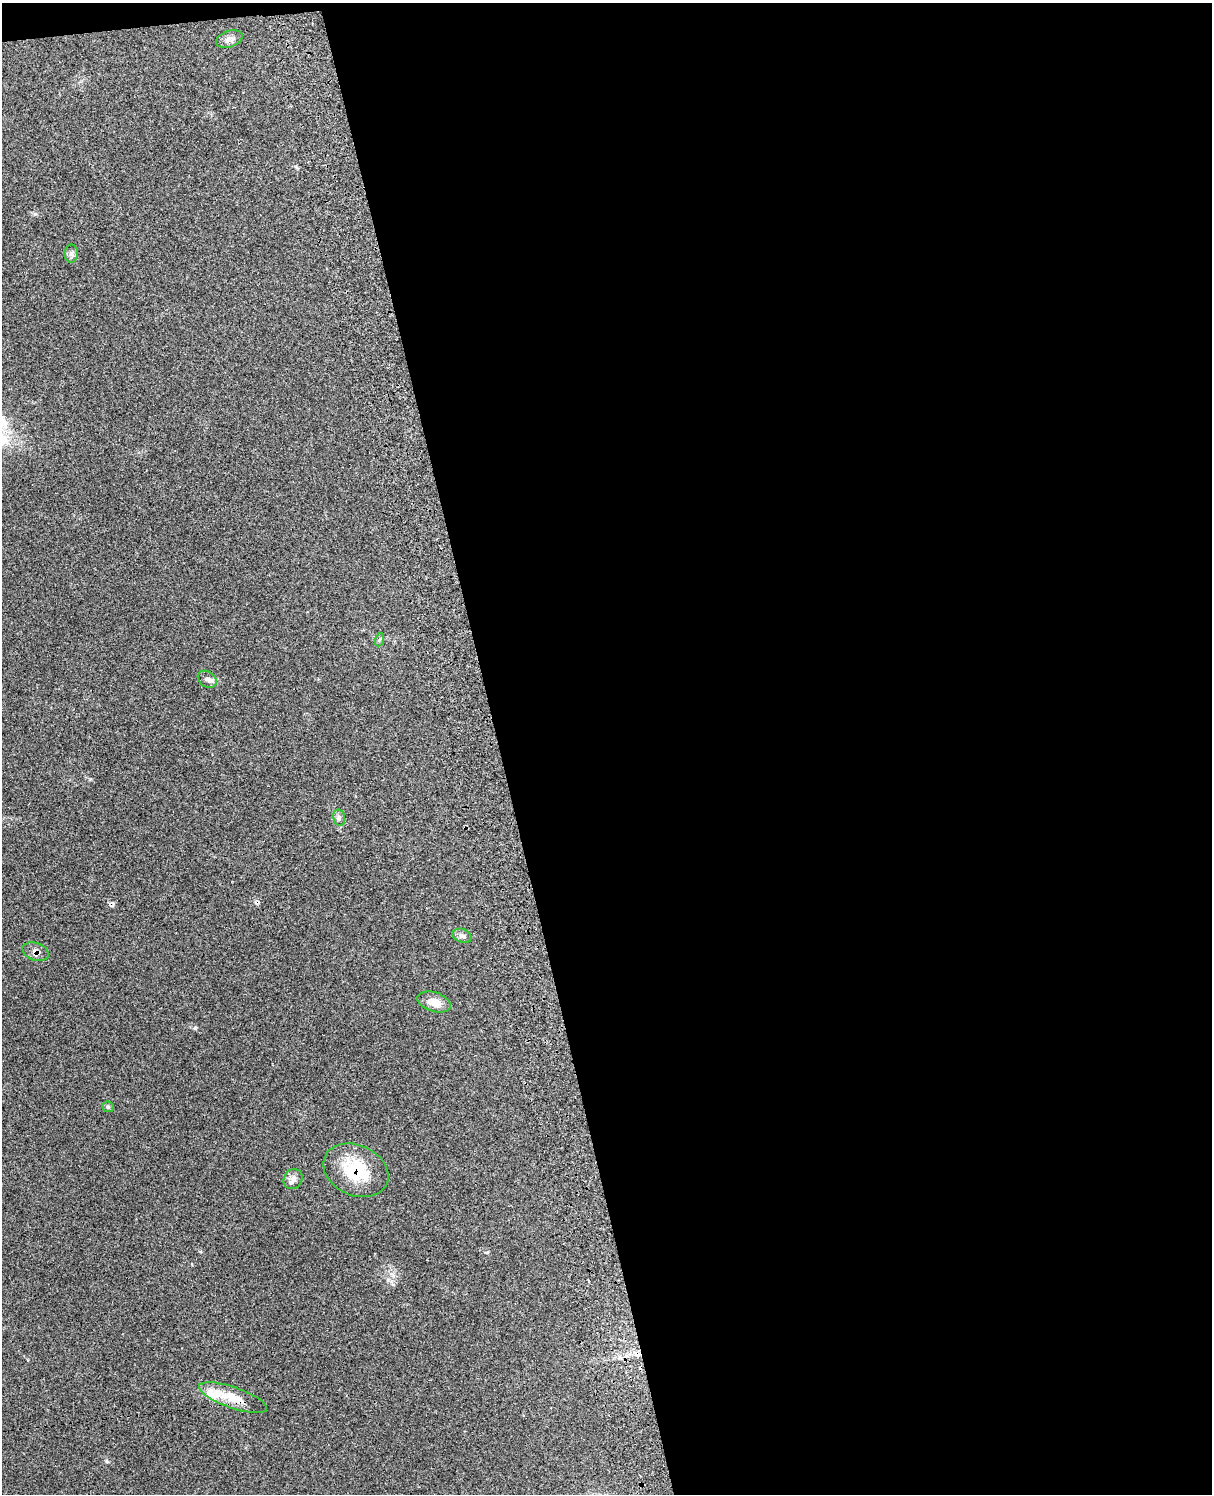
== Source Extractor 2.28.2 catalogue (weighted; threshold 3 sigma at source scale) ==
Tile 4 of 4 x 3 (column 4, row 1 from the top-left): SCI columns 3753-4962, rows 3160-4651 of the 5080 x 4929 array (HDU 1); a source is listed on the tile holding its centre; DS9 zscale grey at full resolution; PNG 1214 x 1496 px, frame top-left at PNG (2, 3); each listed source drawn as its Kron ellipse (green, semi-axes under 4 px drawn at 4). Shown black and unused: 59% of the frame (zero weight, under 3 of 4 exposures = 6% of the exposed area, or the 3 px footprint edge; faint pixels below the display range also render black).
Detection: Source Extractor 2.28.2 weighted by HDU 2 'WHT'; one run over the whole footprint, this tile lists its part. Background 0.202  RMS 0.008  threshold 0.0358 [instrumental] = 3 sigma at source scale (4.5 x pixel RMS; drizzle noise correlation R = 1.50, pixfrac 1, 0.05/0.05 arcsec/px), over >= 5 px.
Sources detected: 13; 1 inside a brighter listed object's ellipse — not listed separately; the other 12 listed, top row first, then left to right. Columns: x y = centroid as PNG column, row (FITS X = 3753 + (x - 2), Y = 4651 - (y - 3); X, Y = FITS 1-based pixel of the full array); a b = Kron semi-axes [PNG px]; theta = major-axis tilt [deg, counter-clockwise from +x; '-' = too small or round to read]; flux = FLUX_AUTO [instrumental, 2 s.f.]
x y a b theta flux
229 39 13 8 17 3.9
71 253 9 6 89 2.5
379 640 7 4 70 1.3
207 679 10 7 -37 3.2
339 818 8 6 -77 2.2
462 936 9 6 -17 2.6
36 952 13 8 -19 4.5
434 1002 17 9 -17 8.8
108 1107 6 5 - 1.2
356 1170 34 25 -25 37
293 1179 10 9 - 3.9
233 1398 36 10 -19 17
Overlapping masked pixels (flux is a lower limit): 3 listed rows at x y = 36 952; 356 1170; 233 1398
Unlisted compact peaks at least as high as the median listed source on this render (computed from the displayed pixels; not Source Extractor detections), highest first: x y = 195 1028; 35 214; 106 1461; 487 1252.